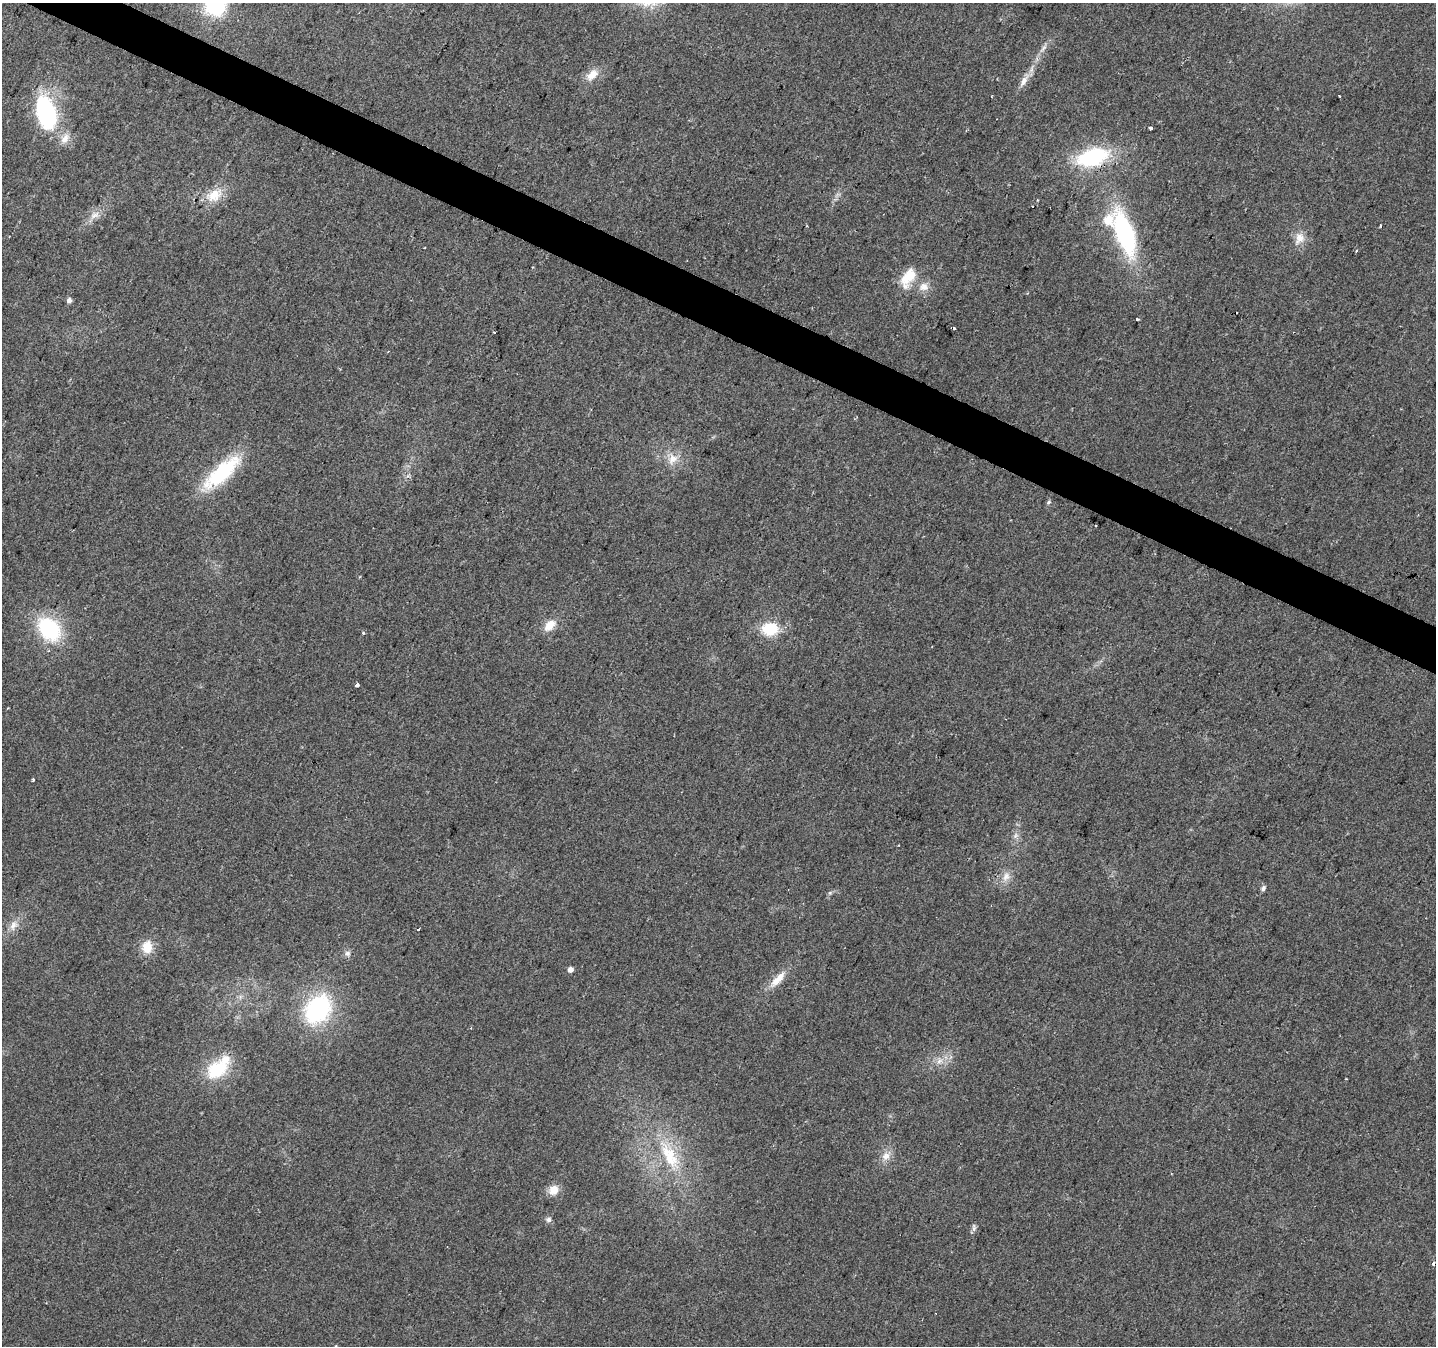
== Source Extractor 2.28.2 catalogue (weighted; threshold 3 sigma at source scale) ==
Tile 11 of 4 x 4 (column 3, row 3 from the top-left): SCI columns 2867-4300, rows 1545-2888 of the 5740 x 5842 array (HDU 1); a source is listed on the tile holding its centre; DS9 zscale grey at full resolution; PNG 1438 x 1348 px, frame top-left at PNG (2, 3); no overlay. Shown black and unused: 3% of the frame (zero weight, under 2 of 3 exposures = <1% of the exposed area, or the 3 px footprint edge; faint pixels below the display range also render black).
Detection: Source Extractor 2.28.2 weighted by HDU 2 'WHT'; one run over the whole footprint, this tile lists its part. Background 0.0516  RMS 0.0083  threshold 0.0372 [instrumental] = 3 sigma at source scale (4.5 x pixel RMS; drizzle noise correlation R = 1.50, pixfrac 1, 0.0396/0.0396 arcsec/px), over >= 5 px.
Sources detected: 56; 1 inside a brighter object's white glare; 5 cosmic-ray / hot-pixel residue — not listed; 3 inside a brighter listed object's ellipse — not listed separately; the other 47 listed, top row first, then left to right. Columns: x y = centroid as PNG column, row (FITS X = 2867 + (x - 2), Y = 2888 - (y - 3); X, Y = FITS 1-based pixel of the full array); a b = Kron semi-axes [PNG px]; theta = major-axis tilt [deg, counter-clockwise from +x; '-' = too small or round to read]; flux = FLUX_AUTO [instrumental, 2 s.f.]
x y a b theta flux
215 6 19 17 22 59
1043 48 14 5 48 4
592 75 19 11 43 10
1024 81 20 8 58 7.7
47 114 50 21 -72 98
1150 128 4 3 - 3.5
1092 157 34 18 16 77
215 195 24 14 40 17
95 215 15 9 26 7.1
1381 226 3 3 - 2
1125 234 50 18 -70 110
1299 238 16 13 89 9.7
1356 251 3 3 - 0.77
908 277 30 15 61 19
924 287 13 12 - 8.3
69 300 5 5 - 3.6
1137 319 3 3 - 2.5
672 459 16 14 64 11
221 473 43 14 42 75
408 476 6 4 19 1.5
1048 502 7 4 41 1.3
1095 525 3 3 - 2.2
550 625 17 10 46 11
49 629 27 20 -47 68
770 629 16 12 3 30
363 633 3 3 - 1.3
357 685 4 3 - 20
33 780 3 3 - 2.7
1015 835 9 6 56 3.1
1006 877 15 10 61 7.7
1263 888 7 5 56 2.4
830 893 6 5 - 1.4
13 925 14 8 52 6.5
147 947 17 13 85 14
347 953 8 8 - 3.1
570 969 5 4 - 4.7
778 979 26 9 45 12
318 1009 30 23 55 100
939 1061 9 5 45 3.1
217 1069 30 20 34 39
669 1155 44 19 -61 45
886 1156 13 11 54 7.5
553 1190 14 12 42 8.8
548 1219 8 7 - 2.6
974 1228 12 5 90 2.4
1433 1263 3 3 - 7.2
336 1346 5 3 - 0.83
Overlapping masked pixels (flux is a lower limit): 1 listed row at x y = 1092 157
Isophote crosses this tile's border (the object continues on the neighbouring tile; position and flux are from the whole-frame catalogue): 2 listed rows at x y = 215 6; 336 1346